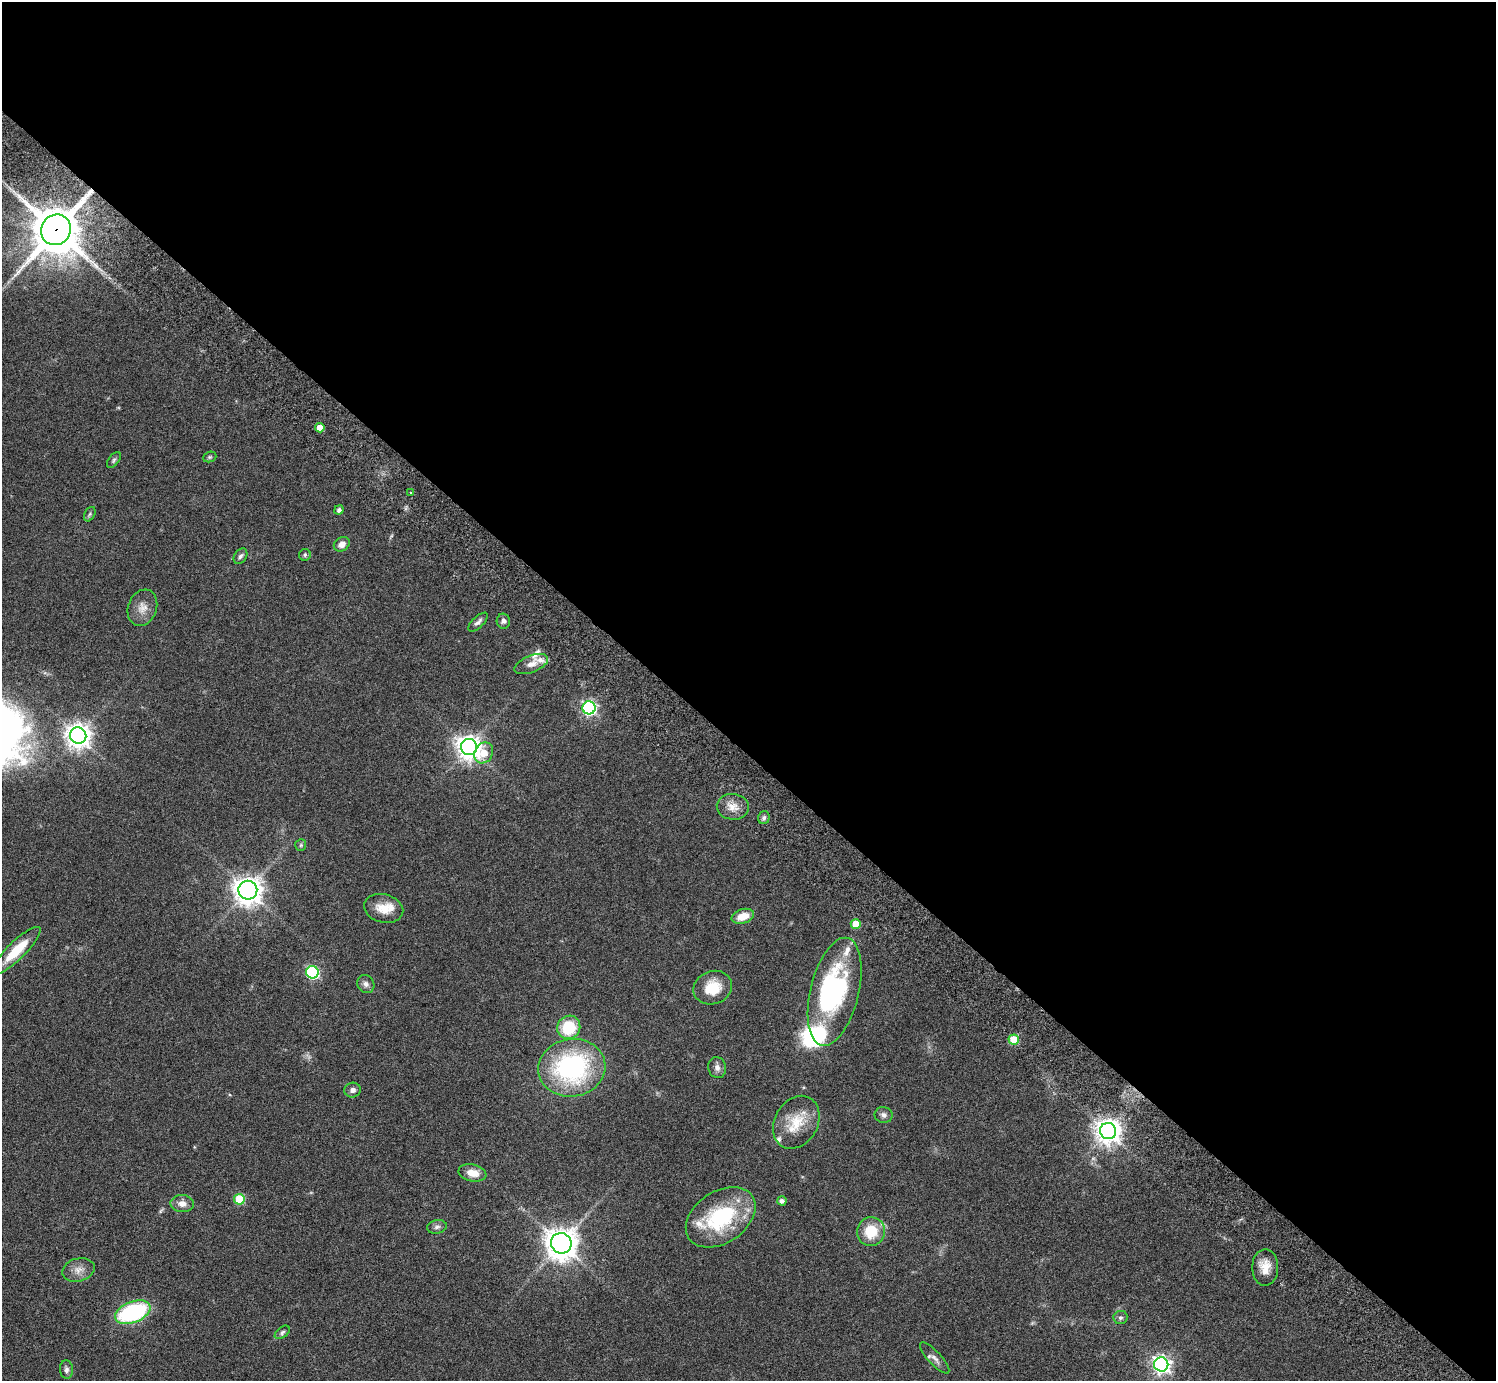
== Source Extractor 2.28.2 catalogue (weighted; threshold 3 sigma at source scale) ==
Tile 3 of 4 x 4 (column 3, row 1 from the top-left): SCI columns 3032-4525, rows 4485-5863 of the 6060 x 6070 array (HDU 1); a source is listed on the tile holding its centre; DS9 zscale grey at full resolution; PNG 1498 x 1383 px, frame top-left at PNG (2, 2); each listed source drawn as its Kron ellipse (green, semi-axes under 4 px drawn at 4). Shown black and unused: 55% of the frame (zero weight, under 3 of 6 exposures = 3% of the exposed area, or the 3 px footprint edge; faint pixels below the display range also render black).
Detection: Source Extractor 2.28.2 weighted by HDU 2 'WHT'; one run over the whole footprint, this tile lists its part. Background 0.0834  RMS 0.0046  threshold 0.0187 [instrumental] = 3 sigma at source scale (4.09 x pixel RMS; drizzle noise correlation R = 1.36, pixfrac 0.8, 0.05/0.05 arcsec/px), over >= 5 px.
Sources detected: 65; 1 too faint to see at this stretch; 3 inside a brighter object's white glare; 1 long thin detection or spike segment (spike, bleed or trail) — neither listed nor drawn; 6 inside a brighter listed object's ellipse — not listed separately; the other 54 listed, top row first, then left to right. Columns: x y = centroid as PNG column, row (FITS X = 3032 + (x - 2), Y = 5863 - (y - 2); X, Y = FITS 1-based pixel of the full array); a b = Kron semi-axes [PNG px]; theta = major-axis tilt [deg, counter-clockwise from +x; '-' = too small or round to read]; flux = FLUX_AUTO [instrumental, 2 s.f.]
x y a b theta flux
56 230 16 14 54 1800
320 428 5 4 - 5.1
210 457 7 5 20 0.67
114 460 9 5 53 0.93
411 493 3 3 - 0.39
339 510 5 4 - 1.4
90 514 8 5 61 0.86
342 544 8 6 34 2.9
305 555 6 5 - 0.8
240 556 8 6 57 1.2
142 608 19 14 71 4.9
503 621 7 7 - 1.4
478 622 12 5 44 1.6
531 664 18 8 22 3.5
589 708 6 6 - 93
78 736 8 8 - 390
469 747 8 8 - 380
484 753 11 9 59 7.5
733 807 16 13 -5 4.7
764 818 6 5 - 1
301 845 6 5 - 0.71
248 890 9 9 - 470
384 908 20 14 -13 7.8
743 916 11 7 17 6.2
856 924 5 5 - 9.2
16 950 32 9 44 13
312 972 6 6 - 61
366 984 9 8 - 1.7
713 988 20 16 19 11
835 992 55 24 76 59
569 1027 12 11 - 17
1014 1040 5 5 - 15
572 1068 34 29 10 66
717 1068 10 8 -76 2.1
353 1090 8 7 - 1.6
884 1115 9 8 - 1.6
796 1122 28 21 60 12
1108 1131 8 8 - 410
472 1173 14 8 -11 4.9
239 1199 5 5 - 19
782 1201 5 4 - 1.6
182 1203 12 8 -3 3.1
721 1217 38 26 34 37
437 1227 10 6 11 1.3
871 1231 14 14 - 12
561 1243 10 10 - 610
1265 1267 18 13 89 6
78 1270 16 11 15 3.9
133 1312 18 10 21 51
1120 1318 7 6 - 1.1
282 1332 9 5 39 1.1
935 1358 20 6 -47 2.4
1161 1364 7 7 - 170
66 1369 9 6 -85 1.4
Overlapping masked pixels (flux is a lower limit): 1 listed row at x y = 56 230